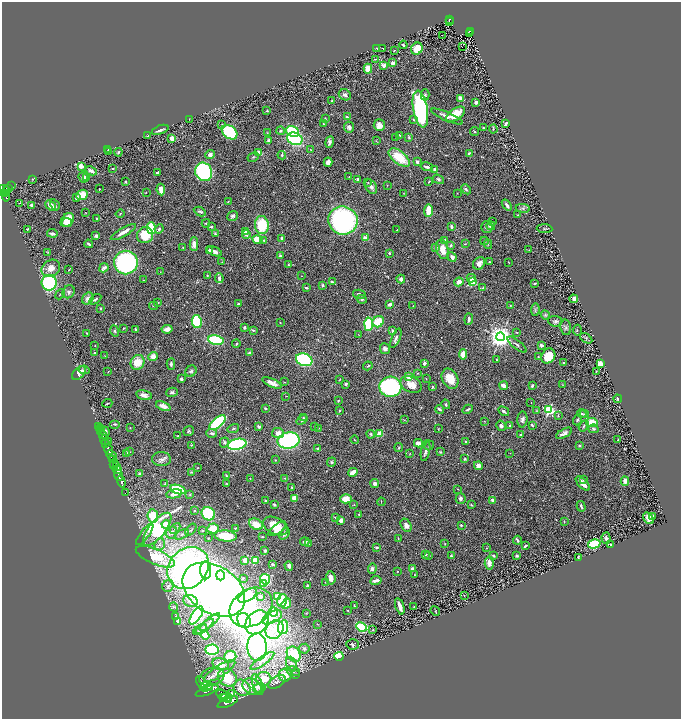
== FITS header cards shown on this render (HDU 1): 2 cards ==
NAXIS1  =                 1358
NAXIS2  =                 1433

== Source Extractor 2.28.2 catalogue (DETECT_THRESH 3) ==
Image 1358 x 1433 px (HDU 1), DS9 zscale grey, zoomed out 1/2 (1 PNG px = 2 x 2 image px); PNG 683 x 721 px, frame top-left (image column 2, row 1433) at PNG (2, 2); each listed source drawn as its Kron ellipse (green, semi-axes under 4 px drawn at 4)
Background 0.62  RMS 0.028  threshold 0.0838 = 3 sigma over >= 5 px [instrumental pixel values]
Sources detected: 564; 25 cannot appear on this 1/2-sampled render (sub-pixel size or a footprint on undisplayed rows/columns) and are neither listed nor drawn; of the other 539, the 500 brightest by FLUX_AUTO listed and drawn (39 fainter detections omitted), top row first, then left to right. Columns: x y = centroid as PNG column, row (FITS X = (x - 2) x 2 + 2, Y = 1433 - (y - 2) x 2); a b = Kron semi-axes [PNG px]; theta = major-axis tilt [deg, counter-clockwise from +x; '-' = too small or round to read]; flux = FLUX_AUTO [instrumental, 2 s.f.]
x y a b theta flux
450 19 3 3 - 89
449 21 2 1 - 16
470 31 4 3 - 84
469 33 3 1 - 21
442 35 2 1 - 44
403 45 4 2 - 5.9
462 47 2 1 - 50
376 48 2 2 - 4.9
383 48 2 1 - 2.7
417 49 6 5 - 97
394 50 2 1 - 2.2
375 59 2 1 - 3
393 63 2 2 - 63
384 66 2 2 - 76
368 69 5 4 - 62
345 95 6 5 - 15
425 95 5 4 - 9.5
460 98 2 2 - 110
332 101 4 3 - 4.7
476 102 3 3 - 19
420 109 19 7 -80 1300
267 111 2 2 - 3.4
456 114 10 5 34 130
347 117 4 2 - 8.1
447 117 17 3 -24 29
325 118 2 1 - 4.3
189 119 2 2 - 2.2
413 120 3 3 - 4.6
222 124 3 3 - 6.3
324 124 2 2 - 4.8
506 124 3 2 - 22
379 125 6 5 - 35
349 127 5 5 - 15
483 128 3 2 - 6
493 129 4 3 - 4.9
160 130 8 3 20 23
281 131 4 4 - 12
293 131 7 5 -28 310
474 131 4 2 - 5.3
230 132 9 6 -39 380
267 133 2 2 - 2.5
400 135 3 2 - 3.4
148 136 3 2 - 6.7
396 137 3 3 - 3.7
409 137 4 2 - 5.9
172 138 3 3 - 55
295 139 8 6 -21 430
269 141 3 3 - 20
376 141 4 2 - 3.3
329 142 6 3 80 14
108 149 2 2 - 3.4
310 149 3 2 - 3.5
108 151 2 2 - 4.5
118 152 4 2 - 4.5
259 153 4 3 - 52
469 153 3 2 - 5.6
210 154 5 4 - 22
282 155 4 2 - 5.9
253 157 6 3 30 7.6
399 158 12 6 -38 160
328 162 4 4 - 29
417 162 4 3 - 14
81 166 3 2 - 97
427 167 6 3 -14 16
113 168 2 2 - 4.6
434 170 3 2 - 47
91 171 6 3 -28 24
204 172 9 8 - 720
157 173 2 2 - 6.4
349 176 2 2 - 2.9
83 177 5 4 - 16
87 177 3 3 - 17
32 179 3 2 - 3.3
357 179 3 3 - 9.1
438 179 6 4 -20 10
429 181 4 2 - 3.9
126 182 4 3 - 7.4
368 183 3 2 - 4.6
387 185 3 2 - 2.8
11 186 3 2 - 18
371 187 8 5 -57 25
4 189 5 3 - 470
8 189 3 3 - 250
99 189 2 2 - 8.7
466 189 5 3 - 11
7 190 3 2 - 310
161 190 6 3 -82 40
146 192 2 2 - 2.6
404 193 3 2 - 2.4
457 193 2 1 - 2.4
5 194 2 2 - 110
82 195 6 5 - 100
6 197 5 2 - 200
76 197 4 3 - 17
228 201 4 2 - 3.5
19 203 2 1 - 78
31 205 3 3 - 14
55 205 6 3 -60 8
507 205 6 3 -51 19
51 206 6 3 -41 54
523 208 7 4 -7 13
200 211 6 3 -28 9.1
428 211 6 3 83 130
85 212 2 2 - 2.9
120 214 4 2 - 4.1
517 215 3 2 - 2.8
233 216 6 5 - 11
97 218 2 2 - 3.8
67 220 8 6 49 120
343 220 15 14 - 960
492 221 3 2 - 2.9
67 223 5 3 - 44
206 223 4 2 - 3.7
262 225 9 7 -84 190
491 226 4 4 - 22
211 227 3 3 - 5.9
451 227 3 2 - 15
487 227 6 5 - 11
151 228 6 3 -82 240
28 229 3 2 - 7
159 229 5 3 - 11
545 229 8 2 -3 6
397 230 2 2 - 4
123 232 14 3 30 35
245 232 4 3 - 20
52 233 5 3 - 21
215 233 4 3 - 6.6
145 235 8 8 - 160
246 235 4 3 - 14
96 236 3 3 - 17
282 238 3 2 - 7.2
365 238 2 2 - 72
258 240 5 3 - 110
264 240 4 3 - 8.6
445 240 3 3 - 11
484 241 4 3 - 6
89 244 4 2 - 9.4
194 244 7 4 -88 35
465 244 3 2 - 3
488 244 5 3 - 6.1
451 246 3 3 - 12
183 247 2 2 - 3.9
436 248 3 3 - 10
442 249 10 6 -77 75
529 250 2 2 - 2.2
209 251 3 3 - 30
214 251 8 3 -24 29
48 252 2 2 - 3.3
389 253 3 2 - 5.4
280 256 4 2 - 7.9
452 257 5 3 - 22
126 262 12 12 - 840
222 262 2 2 - 3.1
489 262 2 2 - 4.2
508 262 4 2 - 2.6
479 263 7 5 50 32
288 265 3 2 - 3.2
51 268 10 8 35 48
104 268 5 3 - 20
69 270 2 2 - 3.2
160 272 2 2 - 2.2
207 275 3 2 - 3.5
302 276 2 1 - 2.2
219 278 5 3 - 17
471 278 4 3 - 28
401 279 4 4 - 19
144 280 2 2 - 2.3
332 282 3 2 - 8.1
459 282 4 3 - 38
473 282 3 3 - 260
49 283 7 7 - 500
535 283 4 2 - 5.4
323 285 3 2 - 13
306 288 3 2 - 7.2
483 288 4 4 - 6.9
69 292 7 6 - 13
60 294 5 2 - 4.1
359 294 6 3 -13 12
88 299 6 5 - 24
95 299 7 3 32 10
362 299 5 3 - 9.9
574 299 4 3 - 22
158 303 2 2 - 7.8
238 304 4 2 - 6.2
389 304 4 3 - 16
510 305 3 3 - 2.9
153 306 4 3 - 6.1
413 306 3 2 - 2.4
101 308 3 2 - 4.3
535 310 6 2 81 7.6
545 315 5 4 - 9.7
469 319 6 3 85 17
197 321 6 5 - 360
555 321 7 5 -6 15
280 322 2 2 - 2.8
378 322 6 5 - 130
369 324 6 4 87 320
244 327 3 2 - 12
565 327 8 5 -79 13
124 328 3 3 - 4
135 329 2 2 - 15
167 329 5 3 - 41
253 330 4 3 - 6.8
577 330 5 3 - 6.6
115 331 5 3 - 8.2
393 331 3 3 - 15
517 332 3 2 - 5.7
87 333 2 2 - 4
358 335 3 1 - 2.3
500 337 4 4 - 5300
396 338 10 3 67 19
586 338 7 2 -31 7.8
216 340 7 5 -10 340
236 344 4 3 - 5.5
95 345 2 2 - 2.3
517 345 12 3 -38 15
541 345 3 3 - 18
385 349 5 5 - 16
95 352 2 2 - 12
250 353 4 3 - 11
463 354 5 4 - 73
105 356 4 2 - 2.8
548 356 8 6 54 110
153 357 4 4 - 41
538 357 2 2 - 4.5
304 360 8 6 -21 560
497 360 3 2 - 4
137 362 7 6 - 87
424 363 4 3 - 15
564 363 3 2 - 6.1
171 364 6 3 87 12
600 364 4 3 - 54
368 366 5 3 - 6.3
84 370 5 4 - 7.8
191 371 6 5 - 11
108 372 2 1 - 2.3
596 372 3 2 - 3.4
79 373 8 5 46 41
417 373 3 3 - 3.2
408 377 4 3 - 59
426 378 3 3 - 2.7
181 379 3 2 - 9
450 379 10 7 -61 84
340 380 3 1 - 2.4
284 382 3 2 - 2.3
272 383 10 4 -24 31
346 384 4 3 - 8.1
411 385 11 7 -26 69
562 385 2 2 - 2.3
504 386 4 3 - 46
532 386 3 2 - 7.5
390 387 11 10 - 650
432 387 3 3 - 8.4
172 392 6 4 16 11
144 395 8 4 -11 27
286 396 2 1 - 3.1
618 399 4 2 - 12
338 401 3 2 - 4.2
531 402 2 2 - 2.2
107 403 5 2 - 5.1
446 404 5 3 - 9.4
163 406 7 4 -22 33
265 408 3 2 - 8.2
440 409 4 2 - 11
468 409 5 2 - 8.5
549 410 3 3 - 790
339 411 3 3 - 4.4
504 411 6 2 -31 13
537 411 4 3 - 4.2
582 414 5 2 - 5.5
584 414 4 2 - 5.5
558 416 4 3 - 6.6
303 418 4 3 - 5.5
522 419 8 5 86 16
302 420 6 4 35 12
404 420 3 2 - 2.5
577 420 5 3 - 7.2
484 421 4 3 - 4.3
592 422 6 5 - 100
217 423 10 5 42 490
115 424 5 3 - 6.5
510 425 3 2 - 7.1
532 425 4 3 - 6.5
99 426 2 1 - 12
501 426 5 4 - 16
584 426 6 3 58 9.4
259 427 4 3 - 13
315 427 4 2 - 2.9
100 428 3 1 - 14
130 428 3 2 - 2.9
233 428 6 3 18 6.8
318 428 2 2 - 2.5
438 429 3 2 - 3.1
593 429 5 3 - 11
100 431 2 1 - 150
105 431 5 3 - 20
189 431 5 4 - 9.1
212 433 5 3 - 17
278 433 6 5 - 37
564 433 9 4 28 29
371 434 4 3 - 6
380 434 4 4 - 59
521 434 3 3 - 6.5
102 435 2 2 - 200
178 436 4 2 - 6.7
104 440 5 2 - 1100
289 440 11 8 10 680
355 440 4 2 - 3.5
618 440 2 2 - 3.3
465 441 3 2 - 6.1
108 442 2 1 - 26
224 442 5 4 - 12
418 443 4 4 - 24
106 444 2 2 - 340
237 444 9 5 13 700
191 445 3 2 - 3.5
429 445 5 2 - 4
579 445 3 3 - 6.5
399 448 4 3 - 4.8
317 449 2 2 - 29
109 450 6 3 -69 2500
425 450 11 4 79 23
129 452 3 2 - 3.4
440 452 4 3 - 8
126 453 3 3 - 7.1
410 453 3 2 - 2.2
510 453 3 2 - 2.2
111 455 6 3 -43 1100
161 459 9 7 -3 26
465 459 3 3 - 5.8
112 460 4 2 - 310
275 460 2 2 - 3.4
331 462 5 4 - 8.5
114 464 5 3 - 430
478 466 4 4 - 29
117 467 4 2 - 500
197 468 4 2 - 2.7
117 470 4 2 - 840
191 472 4 3 - 5.4
353 472 5 3 - 57
140 474 4 3 - 13
118 475 5 2 - 1400
226 475 2 2 - 3
285 478 3 3 - 4
250 479 3 2 - 3.2
583 479 4 3 - 7
121 481 6 2 -71 1800
625 481 4 3 - 33
226 483 4 2 - 4.1
583 483 9 3 -46 58
165 484 3 2 - 3.6
375 484 4 4 - 20
292 487 3 3 - 4.8
458 489 3 2 - 3
178 490 7 3 -20 260
125 493 2 1 - 25
174 494 8 4 12 33
190 495 4 3 - 4.1
294 498 4 3 - 67
461 498 5 5 - 20
346 499 6 4 -1 80
492 500 3 2 - 19
265 501 3 3 - 3.7
381 502 4 1 - 2.8
274 505 3 2 - 15
354 505 2 2 - 2.8
471 505 4 3 - 5
581 506 5 2 - 12
194 511 4 2 - 3.7
208 514 7 6 - 320
359 514 3 2 - 3.3
153 516 6 5 - 150
652 516 3 2 - 5.1
336 518 3 3 - 5.6
648 518 6 4 -50 36
341 520 4 3 - 25
564 521 4 3 - 4.7
166 524 4 4 - 81
256 524 7 5 -30 75
406 525 7 5 -61 26
461 525 3 3 - 6.6
275 526 13 8 -26 120
175 528 6 3 47 10
213 528 5 5 - 84
235 528 3 3 - 5.1
157 529 20 8 51 670
277 529 10 4 37 59
191 530 7 3 51 6.7
202 531 4 3 - 3.9
172 532 6 5 - 27
145 534 13 4 53 26
182 534 8 3 28 11
284 534 6 4 52 24
226 536 11 5 -6 130
262 537 3 3 - 5.2
208 538 2 2 - 3.9
606 538 6 4 -86 18
398 539 3 2 - 2.5
517 540 4 2 - 12
305 542 4 4 - 23
160 544 6 5 - 21
309 544 3 3 - 3.7
445 544 2 2 - 2.6
594 544 6 4 16 230
611 544 4 2 - 3.6
525 546 4 2 - 12
377 547 3 2 - 9.4
487 548 3 2 - 3.1
265 551 4 3 - 14
425 554 3 3 - 5.3
429 555 2 2 - 5.5
493 555 3 3 - 7.4
451 556 4 3 - 6
517 556 3 3 - 8.2
155 557 21 7 -23 240
578 557 3 2 - 8.3
245 560 2 2 - 130
255 560 3 3 - 200
489 563 7 4 -85 30
273 564 4 3 - 7.8
289 566 5 3 - 19
188 568 23 19 47 1900
372 568 5 4 - 16
412 569 4 4 - 19
206 570 9 5 -88 340
397 571 3 3 - 2.7
220 575 5 4 - 170
415 575 2 2 - 2.2
243 578 4 3 - 5.9
331 578 7 4 -82 32
265 579 5 5 - 340
376 580 6 3 10 27
326 582 4 2 - 3
264 584 4 3 - 61
168 586 6 5 - 15
307 586 3 2 - 9
214 590 34 23 -33 5000
464 595 3 2 - 2.6
248 596 10 5 31 290
260 596 3 3 - 25
278 596 3 3 - 92
191 601 7 6 - 22
282 601 6 4 73 170
286 604 5 3 - 68
354 605 3 3 - 3.5
400 606 8 3 -72 41
174 607 4 3 - 6.8
251 607 23 18 36 240
414 607 2 2 - 3
348 610 3 2 - 2.6
435 611 5 2 - 2.6
273 612 5 4 - 140
306 613 3 3 - 3.8
196 616 10 4 56 600
176 617 4 3 - 5.5
272 617 11 5 28 42
244 620 8 6 -63 210
178 621 4 3 - 44
210 622 13 2 40 13
257 622 13 10 50 420
317 624 3 2 - 2.8
205 626 11 2 38 8.4
283 627 7 5 81 250
362 627 6 4 -26 380
200 630 7 2 34 6.8
275 630 10 8 50 64
373 630 2 2 - 6.6
205 635 5 3 - 130
352 644 6 5 - 11
257 647 14 9 -87 830
304 649 5 5 - 14
212 650 6 5 - 480
294 654 8 6 -57 250
339 656 4 4 - 240
230 657 6 6 - 120
262 661 14 4 35 25
221 664 8 5 -13 61
291 664 7 5 -68 19
220 671 18 5 32 37
293 671 6 4 -8 18
285 675 6 6 - 85
296 675 3 2 - 3.2
212 677 13 8 21 41
227 678 10 8 -31 120
264 679 7 7 - 100
277 682 9 5 32 19
202 684 9 4 -60 4100
258 684 11 5 -68 26
207 686 6 2 2 1600
252 687 10 8 -24 40
209 688 3 2 - 740
242 688 9 7 -40 69
259 688 6 4 14 16
207 691 12 3 21 3700
231 693 4 3 - 8.7
222 694 7 4 -24 2200
227 697 6 2 11 1300
223 698 4 3 - 1700
229 700 4 2 - 880
228 702 11 3 23 3300
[39 fainter detections neither listed nor drawn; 25 sub-pixel or undisplayed-footprint detections neither listed nor drawn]